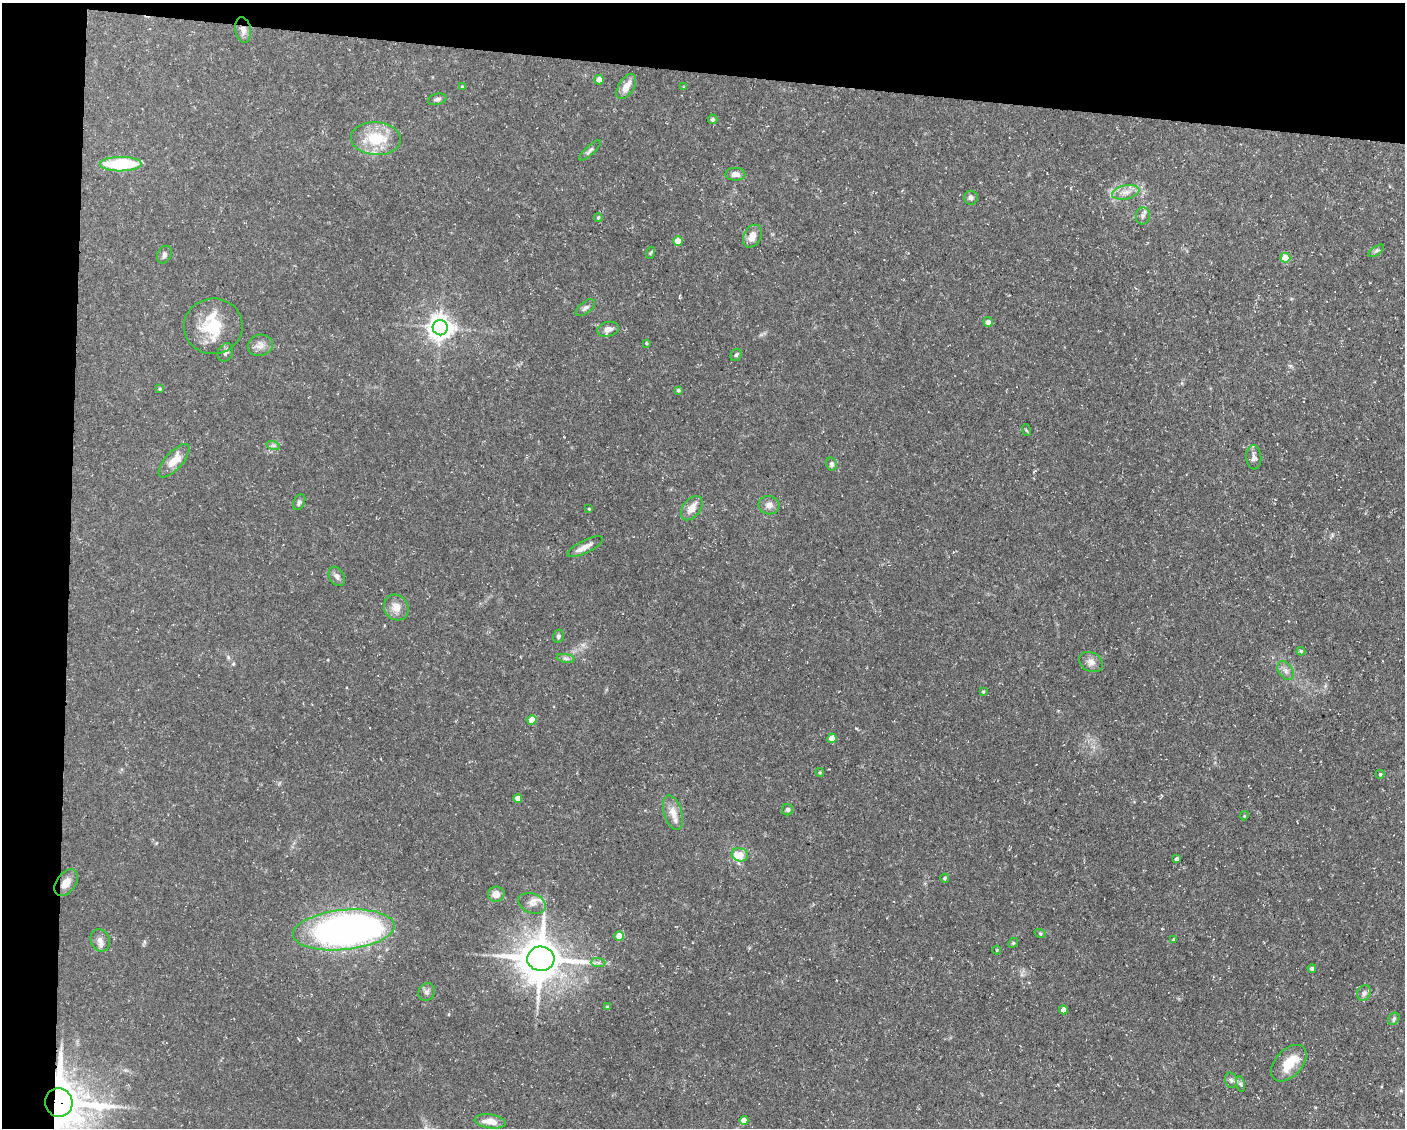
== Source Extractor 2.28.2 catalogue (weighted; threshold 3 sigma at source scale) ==
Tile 1 of 3 x 4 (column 1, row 1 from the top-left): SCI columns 218-1620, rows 3378-4503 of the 4534 x 4503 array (HDU 1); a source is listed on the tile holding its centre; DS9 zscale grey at full resolution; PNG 1407 x 1130 px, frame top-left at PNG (2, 3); each listed source drawn as its Kron ellipse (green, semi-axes under 4 px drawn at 4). Shown black and unused: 11% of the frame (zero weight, under 3 of 5 exposures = <1% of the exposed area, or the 3 px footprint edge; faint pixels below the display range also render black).
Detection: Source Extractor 2.28.2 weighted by HDU 2 'WHT'; one run over the whole footprint, this tile lists its part. Background 0.0997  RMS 0.005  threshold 0.0225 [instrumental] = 3 sigma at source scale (4.5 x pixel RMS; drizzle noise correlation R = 1.50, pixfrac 1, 0.05/0.05 arcsec/px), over >= 5 px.
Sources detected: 91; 2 inside a brighter object's white glare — neither listed nor drawn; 4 inside a brighter listed object's ellipse — not listed separately; the other 85 listed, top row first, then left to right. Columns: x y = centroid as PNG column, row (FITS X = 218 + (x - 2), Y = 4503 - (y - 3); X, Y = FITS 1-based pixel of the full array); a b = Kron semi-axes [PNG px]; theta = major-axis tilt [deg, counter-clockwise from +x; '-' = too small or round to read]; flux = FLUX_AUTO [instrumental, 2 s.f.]
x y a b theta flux
243 30 13 8 -81 3.3
599 80 5 5 - 4.1
463 87 4 3 - 0.82
626 87 14 7 58 5.5
684 87 4 3 - 0.48
437 99 9 5 15 1.5
713 119 5 5 - 1.2
376 139 25 16 -4 18
590 150 14 4 43 1.4
121 164 21 7 1 31
735 174 10 6 -1 2.8
1126 192 14 7 12 3.9
971 198 7 7 - 1.4
1143 216 8 7 - 1.7
598 217 4 3 - 0.67
752 236 12 8 61 4.6
678 241 5 4 - 6.7
1376 251 9 4 35 1.1
650 253 6 3 70 0.61
164 255 9 7 64 1.5
1285 258 5 5 - 13
585 308 11 6 38 1.7
988 322 5 5 - 2
213 326 29 28 - 21
440 328 7 7 - 460
608 329 11 7 14 3.1
646 343 3 3 - 0.47
260 345 12 10 13 3.6
225 352 10 7 70 1.7
736 355 6 5 - 0.98
160 389 4 3 - 0.53
678 390 3 3 - 0.75
1026 430 6 3 -71 0.48
273 445 7 4 -18 1
1254 457 12 7 -86 2.3
174 461 21 8 48 7.2
832 464 6 5 - 1.5
299 502 8 5 63 1.2
769 505 10 9 - 3.1
692 508 14 8 52 5.7
589 509 3 3 - 0.4
585 547 19 6 26 3.8
337 576 10 7 -58 2
396 608 13 12 - 5
558 636 6 5 - 1
1301 651 4 4 - 0.82
566 658 9 4 -9 1.3
1091 662 12 9 -26 3.1
1286 670 10 7 -52 2.3
983 692 4 3 - 0.54
532 720 4 4 - 9
832 738 5 4 - 5.5
820 772 4 3 - 0.53
1380 774 4 4 - 0.76
518 798 4 4 - 3.6
788 810 5 5 - 1.3
673 813 18 9 -72 5.2
1244 816 4 3 - 0.45
740 855 8 6 -16 6.8
1177 859 4 3 - 1.4
945 878 4 4 - 0.7
66 883 15 9 53 4.7
496 894 8 7 - 4.4
532 903 14 9 -21 3.8
344 930 51 20 6 270
1040 933 6 3 -19 0.54
619 936 4 4 - 7.6
100 940 11 9 -69 2.8
1173 940 4 4 - 0.66
1013 943 5 4 - 0.64
997 950 4 4 - 0.5
541 959 13 12 - 1600
598 963 7 4 -1 1.2
1312 968 4 4 - 1.4
427 992 9 8 - 1.8
1364 993 8 6 66 1.7
607 1007 4 4 - 0.58
1063 1010 4 4 - 3.2
1394 1019 6 5 - 1
1289 1063 21 13 47 12
1231 1080 8 6 -75 1.3
1241 1084 8 4 -81 1
59 1102 14 13 - 1900
744 1120 4 4 - 5.9
490 1121 16 7 -8 6.1
Overlapping masked pixels (flux is a lower limit): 2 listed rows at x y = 243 30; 59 1102
Isophote crosses this tile's border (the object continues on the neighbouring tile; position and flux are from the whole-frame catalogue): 1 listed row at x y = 59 1102